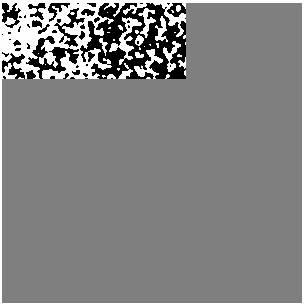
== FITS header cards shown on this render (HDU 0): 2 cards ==
NAXIS1  =                  300
NAXIS2  =                  300

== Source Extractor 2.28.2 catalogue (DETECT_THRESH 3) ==
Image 300 x 300 px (HDU 0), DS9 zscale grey, 1 PNG px = 1 image px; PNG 304 x 304 px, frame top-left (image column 1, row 300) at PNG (2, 3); no overlay
Background 0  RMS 0.36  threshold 1.07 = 3 sigma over >= 5 px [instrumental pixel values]
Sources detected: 11; all 11 listed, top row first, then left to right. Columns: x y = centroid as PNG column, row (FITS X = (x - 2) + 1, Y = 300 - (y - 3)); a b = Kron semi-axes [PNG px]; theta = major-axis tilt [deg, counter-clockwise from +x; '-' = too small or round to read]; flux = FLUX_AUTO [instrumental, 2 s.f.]
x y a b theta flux
145 14 5 3 - 24
45 21 5 4 - 69
100 32 5 3 - 55
23 36 11 9 42 3300
58 38 5 4 - 25
84 42 4 4 - 55
123 47 7 5 -32 340
168 55 4 3 - 33
64 64 6 5 - 31
82 67 9 5 -64 60
44 74 7 4 90 31
At the frame edge (FLAGS 8, measured only in part): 1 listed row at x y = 23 36